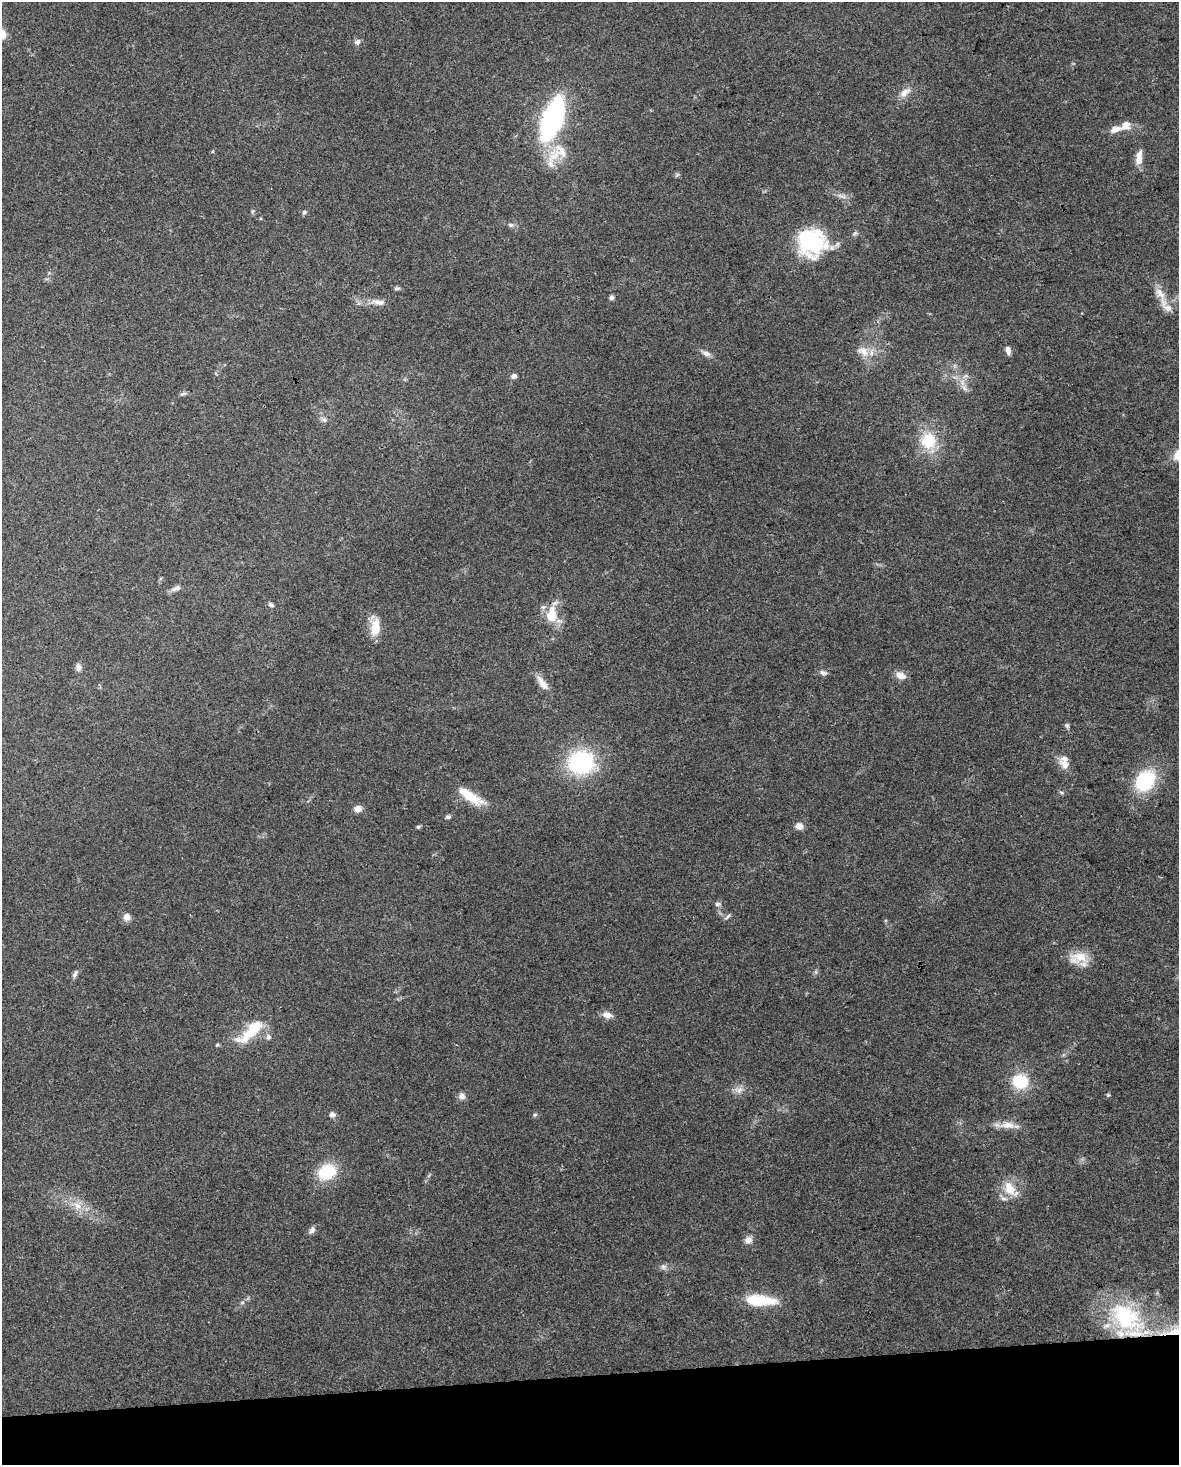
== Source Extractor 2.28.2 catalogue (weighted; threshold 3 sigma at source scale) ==
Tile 10 of 4 x 3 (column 2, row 3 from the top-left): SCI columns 1177-2353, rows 61-1523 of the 4706 x 4467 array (HDU 1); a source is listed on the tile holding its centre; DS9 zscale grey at full resolution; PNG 1181 x 1467 px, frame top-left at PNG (2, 2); no overlay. Shown black and unused: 6% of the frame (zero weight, under 3 of 4 exposures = <1% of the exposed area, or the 3 px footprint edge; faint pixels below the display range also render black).
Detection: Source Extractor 2.28.2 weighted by HDU 2 'WHT'; one run over the whole footprint, this tile lists its part. Background 0.0955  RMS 0.0055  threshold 0.025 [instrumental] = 3 sigma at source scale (4.5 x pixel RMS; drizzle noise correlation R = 1.50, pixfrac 1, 0.0396/0.0396 arcsec/px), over >= 5 px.
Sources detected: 73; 1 inside a brighter object's white glare — not listed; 6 inside a brighter listed object's ellipse — not listed separately; the other 66 listed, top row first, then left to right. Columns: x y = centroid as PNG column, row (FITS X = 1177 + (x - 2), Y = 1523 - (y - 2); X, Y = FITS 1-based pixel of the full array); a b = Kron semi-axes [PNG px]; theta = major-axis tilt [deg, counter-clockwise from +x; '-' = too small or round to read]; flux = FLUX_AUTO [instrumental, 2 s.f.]
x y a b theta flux
357 42 8 7 - 1.9
905 92 19 9 36 4.9
552 119 32 14 69 130
1125 125 14 11 37 5.4
555 155 27 16 52 14
1139 158 19 8 84 5.6
677 175 8 3 45 0.75
842 196 15 4 -19 2.5
252 211 6 4 88 0.84
304 212 7 5 45 1.2
511 225 8 6 -18 1.7
812 242 28 27 - 54
397 288 8 5 0 1.1
611 297 6 5 - 1.6
379 302 17 7 -6 4
1166 306 29 10 -54 7
863 351 18 12 -31 7.1
1008 351 10 6 -75 2.7
706 353 13 6 -18 2.7
513 376 7 6 - 2
964 388 12 6 -52 2.7
183 394 9 4 18 1.2
324 420 8 6 -38 1.7
928 441 21 19 -74 20
176 588 13 7 22 2.7
271 605 8 5 -33 1.4
552 614 30 14 79 14
375 627 21 11 86 11
78 667 11 7 -85 2.3
823 673 12 6 -14 1.9
901 675 13 8 -24 4.3
542 683 23 8 -55 5.4
1067 725 8 5 -49 1
581 762 25 22 2 60
1065 764 17 11 -41 5
1145 781 21 16 51 37
1061 792 6 4 -19 0.77
470 796 36 11 -33 13
358 809 9 8 - 3.3
448 817 7 5 15 1.1
799 826 9 7 -33 3.4
418 827 5 5 - 0.85
718 904 9 5 1 1.4
728 916 11 4 42 1.2
127 917 8 8 - 3.7
1078 958 27 15 6 11
816 972 6 4 -72 0.89
75 974 11 5 61 1.8
607 1015 12 7 -14 4.2
251 1032 44 14 36 20
268 1037 7 7 - 1.9
1020 1081 12 11 - 26
739 1090 12 9 1 3.8
1108 1095 5 4 - 0.69
462 1096 9 8 - 2.5
332 1114 7 6 - 2.2
535 1115 6 5 - 0.89
1008 1125 27 9 -5 6.6
327 1172 23 18 30 20
1010 1189 23 13 -50 11
77 1205 16 9 -36 6.7
312 1230 10 7 55 2.1
748 1240 9 8 - 3.1
663 1267 8 7 - 1.9
760 1300 35 12 -3 22
1126 1317 51 31 -37 54